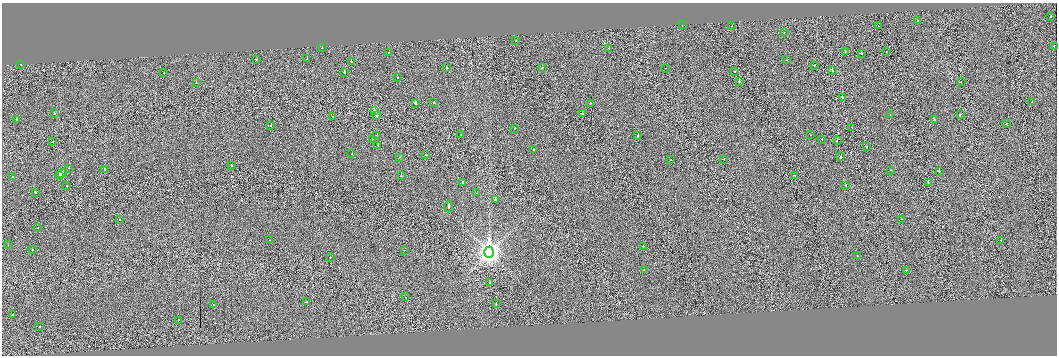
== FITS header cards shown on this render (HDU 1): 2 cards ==
NAXIS1  =                 2110
NAXIS2  =                  707

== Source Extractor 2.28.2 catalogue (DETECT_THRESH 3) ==
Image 2110 x 707 px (HDU 1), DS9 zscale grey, zoomed out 1/2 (1 PNG px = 2 x 2 image px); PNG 1059 x 358 px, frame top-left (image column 2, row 706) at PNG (2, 3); each listed source drawn as its Kron ellipse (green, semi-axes under 4 px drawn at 4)
Background -0.0681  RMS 3.2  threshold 9.71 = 3 sigma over >= 5 px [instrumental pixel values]
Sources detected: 116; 10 cannot appear on this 1/2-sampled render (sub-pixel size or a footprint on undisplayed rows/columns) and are neither listed nor drawn; the other 106 listed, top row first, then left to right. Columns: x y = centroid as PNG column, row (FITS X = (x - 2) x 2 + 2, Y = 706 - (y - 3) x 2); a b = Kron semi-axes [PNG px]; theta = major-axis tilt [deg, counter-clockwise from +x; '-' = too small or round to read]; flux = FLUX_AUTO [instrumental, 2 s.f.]
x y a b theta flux
1051 17 2 2 - 1600
917 20 2 2 - 4200
682 25 2 2 - 1300
732 26 2 1 - 3900
879 26 2 1 - 4000
784 32 2 2 - 700
516 41 2 2 - 850
1054 46 2 2 - 2000
322 48 2 2 - 1700
609 49 2 2 - 2500
845 51 2 2 - 2600
886 52 2 1 - 640
388 53 2 1 - 750
861 53 2 2 - 2500
256 59 2 2 - 1200
307 59 2 2 - 1700
787 60 2 2 - 630
351 62 2 2 - 1700
21 64 2 2 - 2000
815 65 2 1 - 1000
542 67 2 2 - 2300
446 68 2 2 - 2800
666 68 2 1 - 1600
832 71 2 1 - 5900
735 72 2 1 - 890
163 73 2 1 - 850
344 73 2 2 - 2900
397 77 2 1 - 580
739 81 2 2 - 5600
196 82 2 2 - 1700
961 82 2 1 - 1000
842 97 2 2 - 4500
1032 102 2 1 - 1800
416 103 2 2 - 9600
434 103 2 2 - 4800
590 103 2 2 - 1300
374 110 2 1 - 1500
582 113 2 2 - 7600
54 114 2 2 - 3800
890 115 2 1 - 570
960 115 2 2 - 2100
376 116 2 2 - 4700
333 117 2 2 - 1700
16 119 2 2 - 1400
934 120 2 2 - 7100
1006 124 2 1 - 990
271 126 2 2 - 1700
515 128 2 2 - 660
852 128 2 1 - 620
377 135 2 1 - 1100
461 135 2 2 - 1100
810 135 2 2 - 2400
638 136 2 2 - 3800
372 139 2 1 - 800
822 139 2 2 - 1900
837 141 2 2 - 1100
53 142 2 1 - 790
378 145 2 2 - 1500
867 146 2 1 - 5800
534 150 2 1 - 3000
352 154 2 2 - 1800
426 155 2 1 - 1800
399 157 2 1 - 1900
840 157 3 2 - 11000
724 159 2 1 - 17000
671 160 2 1 - 1400
232 165 2 2 - 1400
69 168 2 1 - 6700
105 169 2 2 - 1800
891 170 2 2 - 1800
939 171 2 2 - 17000
62 173 5 2 - 7900
59 176 2 1 - 2700
401 176 2 2 - 5700
795 176 2 1 - 870
12 177 2 1 - 1900
928 182 2 1 - 1700
462 183 3 2 - 4500
846 185 2 2 - 2100
67 186 2 2 - 1200
35 192 2 2 - 2300
476 193 2 1 - 570
495 200 2 2 - 4300
449 207 5 2 - 9600
901 219 2 2 - 1200
119 220 2 2 - 930
38 228 2 1 - 1500
269 240 2 1 - 550
1001 240 2 2 - 2900
8 245 2 1 - 260
643 246 2 2 - 5700
32 249 2 2 - 1100
404 250 2 1 - 1400
489 252 5 5 - 370000
857 256 2 2 - 1700
330 257 2 2 - 1100
644 270 2 2 - 890
906 270 2 1 - 1700
489 282 2 2 - 2100
406 297 2 2 - 1800
307 302 2 2 - 2400
496 304 2 1 - 2000
213 305 2 1 - 1500
12 315 2 2 - 4200
179 320 2 2 - 1400
39 327 2 2 - 2300
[10 sub-pixel or undisplayed-footprint detections neither listed nor drawn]